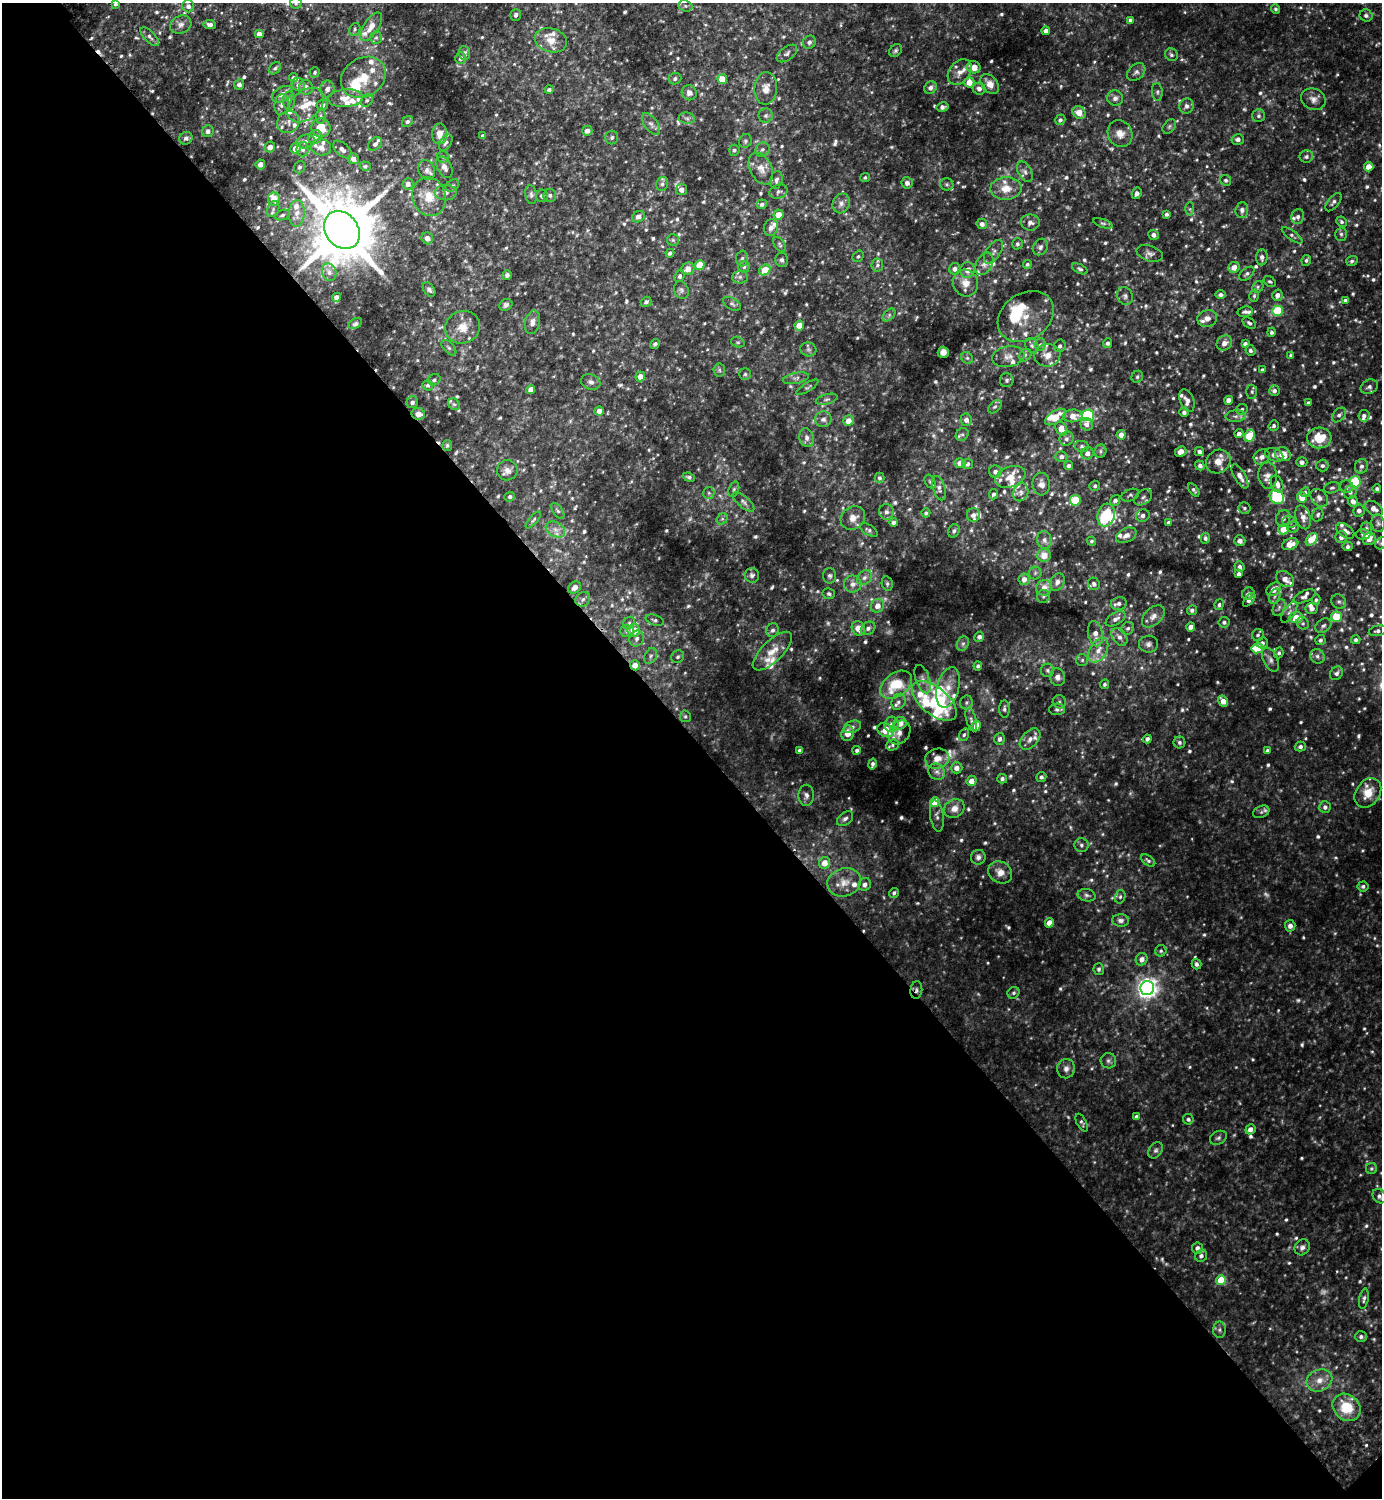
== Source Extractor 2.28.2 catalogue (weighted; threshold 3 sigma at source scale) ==
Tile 14 of 4 x 4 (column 2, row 4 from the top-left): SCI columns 1582-2961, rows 45-1540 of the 6065 x 6072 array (HDU 1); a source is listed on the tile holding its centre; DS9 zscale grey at full resolution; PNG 1384 x 1500 px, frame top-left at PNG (2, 3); each listed source drawn as its Kron ellipse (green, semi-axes under 4 px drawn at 4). Shown black and unused: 51% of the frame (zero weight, under 2 of 3 exposures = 3% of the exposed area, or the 3 px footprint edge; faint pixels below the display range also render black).
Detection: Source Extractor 2.28.2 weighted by HDU 2 'WHT'; one run over the whole footprint, this tile lists its part. Background 0.15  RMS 0.018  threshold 0.0827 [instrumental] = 3 sigma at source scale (4.5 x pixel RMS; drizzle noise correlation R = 1.50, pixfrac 1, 0.05/0.05 arcsec/px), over >= 5 px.
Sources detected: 977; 18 too faint to see at this stretch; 2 inside a brighter object's white glare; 3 cosmic-ray / hot-pixel residue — neither listed nor drawn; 84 inside a brighter listed object's ellipse — not listed separately; of the other 870, all 500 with FLUX_AUTO >= 3.35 (the completeness limit of this list) listed and drawn (370 fainter detections not listed), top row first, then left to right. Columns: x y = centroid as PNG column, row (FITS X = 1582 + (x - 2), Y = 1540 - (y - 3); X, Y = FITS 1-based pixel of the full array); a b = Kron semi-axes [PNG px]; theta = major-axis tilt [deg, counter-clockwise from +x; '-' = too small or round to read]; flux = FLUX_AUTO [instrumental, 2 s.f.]
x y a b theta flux
296 3 5 5 - 3.4
115 4 4 4 - 4.1
188 6 6 6 - 6.5
685 6 7 5 -20 4.1
1276 9 5 4 - 3.6
516 15 6 5 - 5.6
1366 15 6 6 - 4.8
1130 20 4 4 - 5
181 25 11 8 26 9.3
210 25 6 4 -7 6.1
371 27 16 7 57 21
355 29 6 5 - 3.9
1046 31 4 4 - 9.8
259 34 4 4 - 8.7
150 37 12 5 -46 6.3
376 37 6 5 - 4.2
551 40 16 12 -15 24
809 42 7 6 - 5.9
895 50 7 5 46 3.9
465 53 7 6 - 5.7
787 53 12 6 37 6.8
1171 55 7 6 - 4.5
461 58 6 5 - 6.2
974 67 7 6 - 19
275 68 7 5 45 4.7
315 72 5 4 - 3.6
960 72 14 10 51 16
1136 72 10 7 41 7.7
363 77 24 19 32 50
293 78 5 4 - 3.5
675 79 6 5 - 4.7
722 79 5 5 - 33
969 82 5 5 - 19
239 84 5 5 - 6
990 84 11 7 -50 17
298 85 7 6 - 6.1
306 87 7 6 - 9.4
766 88 16 11 86 17
930 88 7 5 42 7.3
327 89 8 7 - 8.7
979 89 6 6 - 8.1
549 90 4 4 - 4
1157 92 9 5 -86 4.2
689 93 8 7 - 9.7
282 94 11 7 30 17
345 98 17 9 4 19
1115 98 8 7 - 6.6
1313 99 12 10 -23 12
367 100 7 5 56 3.4
289 101 9 6 89 6.1
282 104 10 7 84 9.2
306 105 21 14 41 39
322 105 6 5 - 6.9
1186 106 7 7 - 7.6
942 107 6 5 - 6
1079 112 7 6 - 21
321 116 7 5 85 3.9
766 116 7 7 - 4.9
1258 116 6 6 - 4.8
687 118 8 5 -8 5.2
1060 120 5 5 - 4.3
408 121 6 5 - 4.3
288 122 12 10 42 13
651 124 12 6 -55 8.3
1169 126 8 5 50 4
321 128 9 9 - 33
208 131 6 5 - 6.5
587 131 5 5 - 8.7
440 134 10 7 86 15
1120 134 14 12 -63 16
483 136 4 4 - 5.4
315 137 7 6 - 13
186 138 7 6 - 6.8
612 138 7 6 - 4.6
1238 139 6 5 - 6.5
745 141 7 6 - 4.2
305 142 9 6 12 8.6
446 143 9 5 56 6.1
375 144 8 6 43 7.8
270 147 5 5 - 12
321 147 10 8 -8 11
295 148 6 5 - 17
303 149 7 6 - 6.6
342 150 11 6 -41 8.2
734 150 5 5 - 4.1
762 150 7 6 - 5.7
443 157 6 5 - 3.7
1306 157 7 6 - 5.1
353 159 5 5 - 8.4
260 164 5 5 - 11
365 166 5 4 - 3.3
299 167 6 5 - 4.3
444 167 11 7 -62 9.8
1369 167 4 4 - 23
761 169 17 11 -63 19
427 170 10 8 -65 8.8
1025 172 11 6 -61 8.3
865 177 5 4 - 3.7
776 180 9 6 79 6.5
1226 180 6 5 - 3.9
907 183 6 5 - 7.9
408 184 6 5 - 8.4
662 184 7 6 - 5.1
947 184 7 6 - 3.7
452 185 7 5 35 4.4
1006 188 15 11 2 26
681 190 5 5 - 9.8
779 192 9 7 18 6.1
446 193 11 7 1 9.6
1137 193 6 4 61 7.4
531 195 9 6 -82 5.1
550 195 6 6 - 5.2
542 196 6 6 - 5.2
429 197 20 16 -74 38
274 199 6 6 - 21
1334 202 11 5 51 5.5
841 203 10 8 68 8.8
762 204 5 5 - 4.6
273 209 8 5 71 4.8
1190 209 7 4 88 3.5
1242 210 8 6 86 6.5
297 213 13 8 87 14
1167 214 4 3 - 4.5
282 215 7 5 21 4.2
778 215 5 5 - 23
638 217 7 5 31 6.9
1298 217 7 6 - 5.7
1030 222 9 8 - 9.4
1341 222 5 5 - 3.6
1103 223 10 4 -19 3.6
982 224 5 5 - 6.9
771 228 8 7 - 9.1
342 230 20 16 -54 14000
1341 234 6 5 - 4.6
1154 235 5 5 - 7.9
1292 235 12 4 -35 4.8
427 238 6 5 - 9.6
673 240 6 6 - 3.3
1017 244 5 5 - 3.6
780 245 8 5 -55 3.6
1040 247 9 7 57 6.1
993 252 13 7 56 7.2
670 253 4 4 - 5.5
1150 253 13 7 -18 8.1
858 256 6 5 - 3.4
1262 257 8 6 87 7.6
742 258 8 6 87 4.7
782 260 7 6 - 5.8
1306 260 5 4 - 3.9
1352 261 6 5 - 4.1
984 264 12 8 62 10
1027 264 4 4 - 3.9
700 265 5 5 - 46
877 265 6 6 - 4.6
744 267 5 5 - 4
1234 267 6 5 - 16
688 269 7 6 - 16
955 269 6 5 - 7.2
1080 269 8 4 -25 3.7
765 270 6 5 - 41
967 270 8 7 - 11
329 272 9 7 -73 8.6
1247 274 9 5 40 5
507 275 5 4 - 6.1
679 276 6 5 - 4.6
740 277 8 6 3 5.8
1270 281 6 4 -34 3.5
966 283 13 12 - 19
1258 287 6 5 - 3.4
429 290 8 5 -54 4.7
681 290 9 7 -67 5.1
1221 295 5 4 - 5.5
1277 295 6 5 - 8.6
1125 296 9 7 -69 6.2
1254 296 6 5 - 3.4
336 297 4 4 - 9.9
1345 300 4 4 - 3.4
646 302 5 5 - 5.2
732 304 10 5 -30 4.8
506 305 7 5 32 5.6
1278 311 5 5 - 110
1245 312 8 5 12 5.7
889 315 8 4 47 4.2
1026 316 30 23 34 43
1207 318 10 8 13 11
532 322 12 7 77 10
1249 323 7 5 -34 4.7
355 324 7 4 31 3.4
799 325 5 4 - 31
463 327 17 16 - 28
1271 332 5 4 - 3.8
738 342 7 5 -19 3.6
1108 343 5 4 - 5
1224 343 8 7 - 12
655 344 5 4 - 4.7
1040 344 6 5 - 3.8
1245 344 4 4 - 6.5
1032 346 8 6 -59 4.9
1060 346 6 5 - 4.5
449 348 9 5 -47 4.7
808 349 8 7 - 5.5
1250 350 6 5 - 4
943 352 5 5 - 10
1025 355 7 5 48 4.4
1047 355 13 11 9 19
1291 355 4 4 - 3.7
1008 357 16 10 9 15
967 358 6 5 - 3.9
719 370 6 5 - 3.7
1262 370 4 3 - 4
745 374 6 5 - 3.5
640 377 5 4 - 17
1137 377 6 5 - 4.3
796 378 13 5 11 7.1
434 380 7 5 27 3.7
1007 380 7 6 - 3.9
591 382 10 7 -20 7
428 385 5 5 - 3.6
807 387 13 4 32 3.9
1369 387 9 7 27 7.1
531 389 4 4 - 12
1274 391 5 5 - 5.9
1252 392 7 5 89 3.6
827 399 11 5 14 5.5
1229 400 4 4 - 13
1187 401 12 7 -69 11
412 402 6 5 - 5.1
1308 403 4 3 - 5.6
454 404 6 5 - 3.4
995 407 8 5 44 4.1
1242 409 6 5 - 4
599 411 4 4 - 9.5
1184 412 5 4 - 5.5
418 414 7 6 - 15
1088 415 6 6 - 250
1339 415 8 5 47 6.2
1073 416 9 6 5 16
1236 416 10 6 3 6.2
1364 416 6 5 - 6.1
1056 417 12 6 33 34
823 419 8 8 - 8
966 420 6 6 - 9
848 421 5 5 - 17
1087 424 6 6 - 7.5
1274 426 5 5 - 3.9
1061 429 7 5 -57 21
962 434 7 6 - 4.3
1239 434 4 4 - 8
1121 435 5 4 - 11
1249 436 6 5 - 47
807 438 9 7 -77 8.2
1319 438 12 10 6 44
1067 439 7 6 - 6.2
447 445 5 5 - 3.4
1082 446 7 5 -11 3.5
1100 451 7 6 - 3.8
1181 452 6 5 - 9.8
1199 452 4 4 - 5
1087 453 6 6 - 9.7
1283 454 8 7 - 23
1274 455 9 6 -23 7.4
1061 456 6 5 - 5.7
1262 457 8 7 - 8.8
1218 462 13 11 38 19
1302 462 5 5 - 5.6
960 463 5 5 - 12
967 464 5 5 - 5.3
1069 465 4 4 - 4.5
1200 465 5 4 - 5.4
1322 466 6 6 - 5.4
1362 466 7 6 - 6.6
507 470 10 10 - 12
995 471 6 6 - 5.6
1268 475 13 9 -85 12
1240 476 13 5 -59 12
689 477 6 4 -19 3.7
1010 477 16 10 21 22
879 478 5 5 - 3.7
930 482 7 5 -62 3.4
1355 482 6 5 - 130
1041 484 11 8 -85 10
1277 484 9 6 -67 11
1095 486 5 5 - 4
1347 487 6 6 - 4.6
939 488 12 6 -72 8
1332 488 8 5 14 4.3
734 489 8 5 72 3.8
1377 489 4 4 - 4.4
1194 490 7 4 -53 4.2
1021 492 9 7 69 8.8
1305 492 5 4 - 4.1
1350 492 7 6 - 5
709 493 6 5 - 4
993 494 5 4 - 4.3
1130 495 9 6 23 4.6
510 497 5 5 - 4.3
1143 497 10 6 36 6.4
1277 497 8 6 -44 140
1302 498 5 5 - 24
1319 498 10 7 -48 9.8
1075 500 5 5 - 75
1115 500 6 4 54 6.3
1353 501 5 5 - 10
743 502 13 5 -41 6.8
1244 508 6 6 - 3.9
1374 509 10 6 -32 13
1359 510 6 5 - 6.9
558 511 9 5 -53 4.1
886 512 8 7 - 7
926 513 4 4 - 3.5
973 515 7 6 - 8
1106 515 11 8 75 67
1318 515 7 5 72 4.2
1143 516 7 6 - 7.4
1303 517 12 7 -74 13
853 518 13 11 37 19
1283 518 8 7 - 8.9
722 519 6 5 - 3.4
533 520 10 4 50 3.9
1290 522 7 5 -16 4.8
894 523 4 4 - 5.8
1168 523 4 4 - 5.1
1378 523 9 6 -79 5.7
1293 527 5 5 - 4.1
1366 528 6 5 - 4.9
555 529 10 7 -31 11
1284 529 5 5 - 27
869 530 9 5 -33 5.2
954 531 7 5 61 5.2
1345 531 10 6 -37 11
1363 534 7 5 2 4.4
1126 535 11 7 27 10
1341 537 6 6 - 9.4
1205 538 5 4 - 4.7
1312 539 7 5 49 49
1369 539 6 6 - 10
1044 540 9 7 -78 8.4
1092 541 4 4 - 3.4
1240 541 5 5 - 8
1381 543 7 5 43 4
1290 544 8 5 19 20
1348 547 5 4 - 5.2
1044 555 6 6 - 22
1239 567 5 5 - 6
1035 573 6 6 - 4.1
1239 574 4 4 - 6.7
752 575 7 7 - 5.9
830 576 8 6 -87 5
864 578 8 6 44 7.8
1024 579 6 5 - 12
1285 579 10 7 -34 13
1057 582 9 7 60 9.8
853 584 9 8 - 11
887 584 7 5 -78 3.8
1094 584 6 5 - 5.1
575 587 7 5 39 9.1
1044 588 8 7 - 16
1274 589 8 6 38 15
829 594 6 5 - 4
1248 594 6 6 - 5.7
1043 596 6 6 - 4.4
1275 596 8 5 71 5
1304 596 12 5 24 7.4
583 599 8 6 45 5.6
1249 600 8 3 50 6.5
1316 600 5 4 - 3.9
1339 602 8 7 - 5
1119 603 8 6 9 7.4
1219 605 5 4 - 4
878 606 7 6 - 15
1279 607 9 5 64 5.2
1312 608 6 5 - 6.9
1192 610 5 5 - 5.2
1289 612 12 5 57 6.5
1153 616 13 8 43 12
1296 617 6 5 - 28
1336 617 5 5 - 61
1116 619 11 6 30 8.8
655 620 9 5 -19 4.1
1224 622 6 5 - 4.9
629 623 7 5 46 4
1303 623 6 5 - 3.7
1323 626 9 6 33 5.7
1191 627 4 4 - 17
858 628 7 6 - 19
868 628 8 6 36 6.6
1128 628 7 6 - 4.6
773 630 7 6 - 5.6
627 631 7 6 - 4.7
634 631 6 6 - 31
1377 631 9 5 14 5.3
1095 634 13 7 -78 15
1258 635 6 5 - 3.8
979 637 5 5 - 7
1119 637 10 7 -54 9.7
637 639 8 7 - 7.6
1320 640 5 5 - 4.9
1356 640 5 4 - 4.8
1262 643 5 5 - 6.1
963 644 7 6 - 4.9
1148 644 9 8 - 7.2
1257 648 6 5 - 57
1098 650 13 8 59 18
772 651 25 10 44 26
1279 653 5 4 - 4
651 656 8 6 61 5.1
1317 656 7 6 - 5.9
678 657 7 6 - 4.6
1082 660 6 6 - 3.8
1270 660 13 7 -65 8
635 665 5 5 - 14
978 666 4 4 - 3.7
1048 670 6 6 - 4.7
1336 673 7 6 - 5.9
1057 677 9 7 -80 9.7
923 679 15 7 -71 9
1104 684 5 4 - 3.7
896 685 18 11 35 58
948 687 21 11 75 27
934 701 27 13 -39 73
1223 701 6 5 - 16
898 702 8 6 63 6.1
966 702 7 6 - 4.6
1059 702 6 6 - 4.6
1004 709 8 5 -89 5.1
1057 709 8 6 3 5.6
685 716 6 5 - 3.4
971 719 12 5 -77 5.4
900 723 7 6 - 14
892 724 8 7 - 8.8
976 726 5 4 - 16
852 727 9 6 21 6.4
886 730 9 6 -29 33
899 732 13 10 54 11
848 733 8 6 83 18
964 735 6 4 70 3.3
1000 739 6 5 - 6.3
1030 739 12 8 46 12
1147 739 4 4 - 5.8
1179 742 6 6 - 4.6
892 745 6 5 - 4.2
1300 747 5 5 - 5.8
799 750 4 3 - 4.1
857 750 4 4 - 4.5
1267 750 4 4 - 4.3
937 758 12 10 12 15
872 764 5 3 - 4.9
957 768 6 5 - 9.6
937 772 9 7 -40 8
1041 777 5 5 - 4.6
1002 779 5 5 - 4.7
971 781 5 5 - 14
1368 793 16 12 54 31
806 795 10 7 -90 7.8
935 802 5 4 - 45
1325 807 6 6 - 5.6
954 808 11 9 32 14
1261 812 8 5 23 4.1
937 816 15 6 -82 6.9
845 819 9 6 38 5.6
1081 845 7 7 - 5.2
978 857 7 7 - 7.8
1148 860 8 5 -37 4.3
825 863 6 5 - 20
1000 872 12 10 -33 16
844 882 17 14 18 25
865 884 6 6 - 8.1
1363 886 5 5 - 4.6
894 893 5 4 - 4.5
1087 895 9 6 -11 5.1
1120 897 7 5 75 4
1121 920 8 6 -1 6.3
1049 923 5 4 - 21
1290 926 6 5 - 9.5
1161 951 5 5 - 3.6
1142 959 6 5 - 10
1197 964 5 5 - 6.3
1099 969 6 5 - 4.1
1147 988 7 7 - 1100
916 990 9 6 82 5.5
1013 993 6 5 - 3.7
1108 1061 8 7 - 5.4
1066 1069 9 9 - 9
1136 1117 4 4 - 4.9
1188 1119 5 5 - 4.4
1082 1123 9 4 -62 4
1250 1129 5 5 - 9.8
1218 1138 9 6 26 4.8
1156 1150 9 6 56 5.1
1371 1168 5 5 - 3.4
1379 1196 7 6 - 5.9
1302 1247 8 7 - 7.1
1197 1248 5 5 - 8.5
1201 1256 6 5 - 6.6
1221 1280 5 5 - 39
1364 1299 10 4 80 5.1
1219 1330 8 6 89 5.2
1361 1337 6 5 - 5.1
1319 1380 13 10 23 21
1346 1407 15 12 -42 61
Overlapping masked pixels (flux is a lower limit): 3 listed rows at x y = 418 414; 635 665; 916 990
Isophote crosses this tile's border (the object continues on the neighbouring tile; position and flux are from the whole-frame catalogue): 5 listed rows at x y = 296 3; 115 4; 188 6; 1381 543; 1379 1196